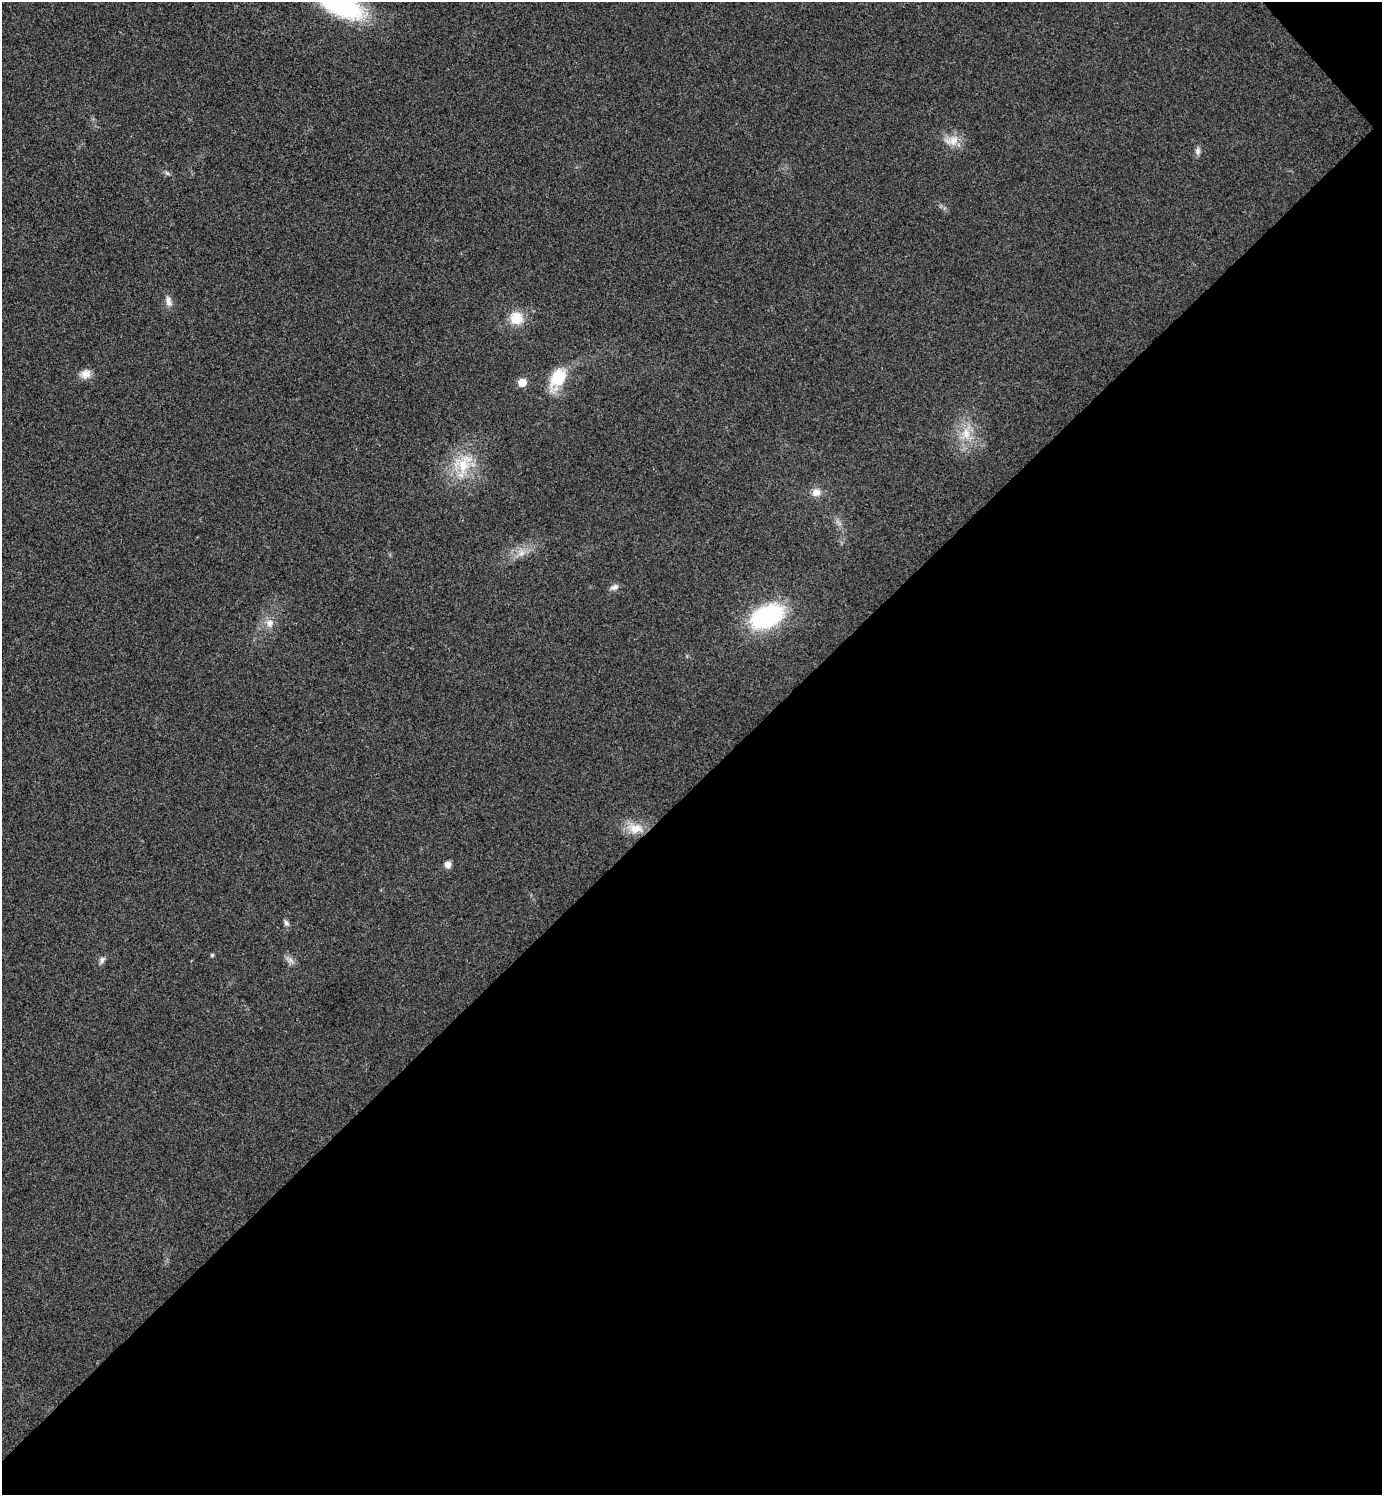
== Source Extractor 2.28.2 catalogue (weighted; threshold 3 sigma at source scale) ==
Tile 12 of 4 x 4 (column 4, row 3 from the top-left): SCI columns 4441-5820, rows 1497-2989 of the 5980 x 5981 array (HDU 1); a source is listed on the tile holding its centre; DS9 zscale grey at full resolution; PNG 1384 x 1497 px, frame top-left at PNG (2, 2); no overlay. Shown black and unused: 48% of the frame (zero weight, under 3 of 4 exposures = <1% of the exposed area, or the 3 px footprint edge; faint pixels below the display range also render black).
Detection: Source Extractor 2.28.2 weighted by HDU 2 'WHT'; one run over the whole footprint, this tile lists its part. Background 0.0281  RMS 0.0053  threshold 0.024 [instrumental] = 3 sigma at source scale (4.5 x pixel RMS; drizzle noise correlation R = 1.50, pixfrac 1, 0.05/0.05 arcsec/px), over >= 5 px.
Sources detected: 22; all 22 listed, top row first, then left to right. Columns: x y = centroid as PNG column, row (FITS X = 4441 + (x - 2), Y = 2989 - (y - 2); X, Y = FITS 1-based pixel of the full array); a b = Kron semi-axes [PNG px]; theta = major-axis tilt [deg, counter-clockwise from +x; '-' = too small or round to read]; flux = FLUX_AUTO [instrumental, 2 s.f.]
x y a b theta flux
341 5 58 23 -23 58
953 140 16 12 41 6.5
1198 151 10 7 -88 1.8
167 173 8 4 -36 0.96
168 301 14 8 -69 3
517 318 16 15 - 10
86 374 14 11 20 4.4
558 378 25 17 64 17
522 382 8 7 - 6.3
966 434 18 11 -81 9.1
463 465 22 15 -88 16
816 492 11 10 - 4
521 553 10 6 27 3
614 587 12 6 16 2
767 616 30 19 25 72
269 623 12 10 -76 4
636 829 21 13 3 8.9
448 865 7 7 - 3
286 923 8 6 -46 1.4
212 955 5 5 - 0.65
102 960 9 6 61 1.8
291 960 10 4 -42 1.9
Isophote crosses this tile's border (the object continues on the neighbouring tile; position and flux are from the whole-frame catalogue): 1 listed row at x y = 341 5